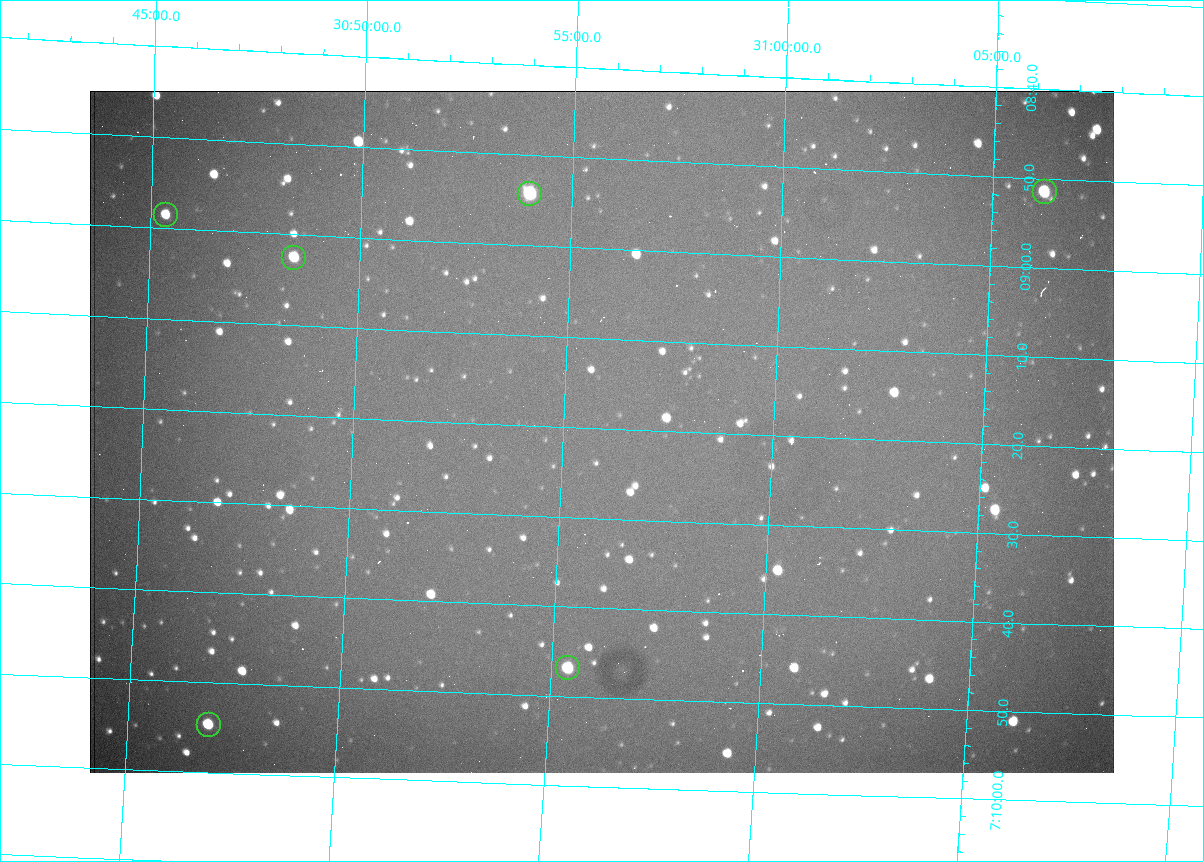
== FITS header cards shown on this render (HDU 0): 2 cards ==
NAXIS1  =                 1024 /fastest changing axis
NAXIS2  =                  682 /next to fastest changing axis

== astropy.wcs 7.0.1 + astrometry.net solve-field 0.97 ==
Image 1024 x 682 px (HDU 0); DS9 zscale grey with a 90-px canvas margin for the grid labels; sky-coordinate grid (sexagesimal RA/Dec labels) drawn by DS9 from the SOLVED WCS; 6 Tycho-2 reference stars matched to detected sources circled (green)
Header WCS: RA---TAN/DEC--TAN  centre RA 07:09:20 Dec +30:56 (107.33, +30.93 deg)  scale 1.44 arcsec/px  FOV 24.5' x 16.3'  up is -93 deg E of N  parity flipped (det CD > 0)
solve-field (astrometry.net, Tycho-2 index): VERIFIED the header's WCS against the Tycho-2 star catalogue (6 matches, 0 conflicts) and refined it, rather than solving blind
Solved WCS: RA---TAN-SIP/DEC--TAN-SIP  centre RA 07:09:20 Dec +30:56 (107.33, +30.93 deg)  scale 1.43 arcsec/px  FOV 24.4' x 16.3'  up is -93 deg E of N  parity flipped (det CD > 0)
The solver's refit moves the header's centre by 3.2 arcsec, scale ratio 0.9959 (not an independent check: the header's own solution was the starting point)
Tycho-2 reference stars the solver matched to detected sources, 6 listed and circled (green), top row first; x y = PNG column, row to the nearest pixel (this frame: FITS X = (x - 90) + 1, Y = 682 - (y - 91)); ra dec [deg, ICRS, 3 dp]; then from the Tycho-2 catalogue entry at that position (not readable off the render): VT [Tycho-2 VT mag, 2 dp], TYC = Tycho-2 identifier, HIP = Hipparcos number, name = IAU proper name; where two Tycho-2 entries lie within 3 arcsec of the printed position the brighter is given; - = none
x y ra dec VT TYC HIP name
1045 192 107.215 +31.104 11.64 2438-821-1 - -
530 194 107.226 +30.900 10.76 2438-883-1 - -
166 215 107.244 +30.756 12.13 2438-718-1 - -
294 258 107.261 +30.807 12.26 2438-856-1 - -
568 668 107.445 +30.924 11.38 2438-1056-1 - -
209 725 107.478 +30.782 11.68 2438-545-1 - -